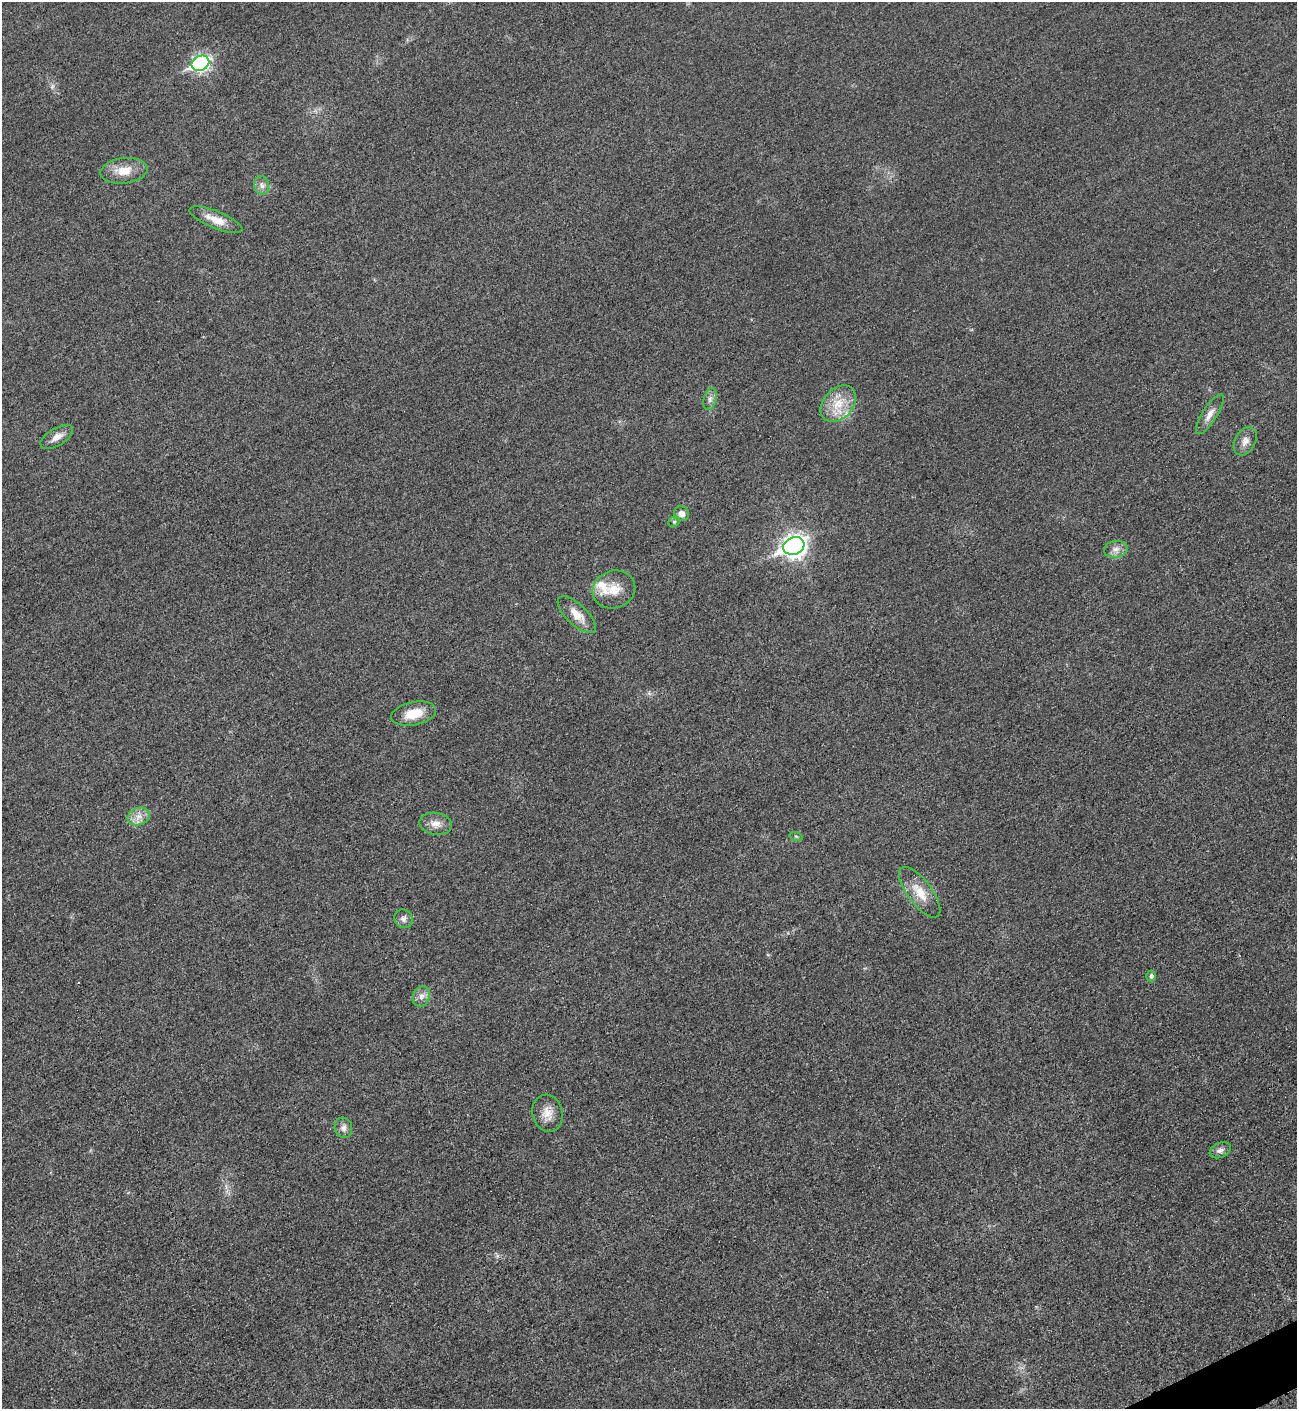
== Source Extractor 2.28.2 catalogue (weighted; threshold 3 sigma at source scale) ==
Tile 6 of 4 x 4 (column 2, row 2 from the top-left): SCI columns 1592-2886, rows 2827-4233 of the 5640 x 5651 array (HDU 1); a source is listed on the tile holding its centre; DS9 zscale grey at full resolution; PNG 1299 x 1411 px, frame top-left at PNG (2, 2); each listed source drawn as its Kron ellipse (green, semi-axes under 4 px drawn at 4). Shown black and unused: <1% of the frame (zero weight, under 3 of 5 exposures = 1% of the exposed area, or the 3 px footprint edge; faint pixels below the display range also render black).
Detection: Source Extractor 2.28.2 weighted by HDU 2 'WHT'; one run over the whole footprint, this tile lists its part. Background 0.0189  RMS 0.005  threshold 0.0227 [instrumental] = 3 sigma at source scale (4.5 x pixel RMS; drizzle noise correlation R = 1.50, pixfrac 1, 0.05/0.05 arcsec/px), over >= 5 px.
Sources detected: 28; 2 inside a brighter listed object's ellipse — not listed separately; the other 26 listed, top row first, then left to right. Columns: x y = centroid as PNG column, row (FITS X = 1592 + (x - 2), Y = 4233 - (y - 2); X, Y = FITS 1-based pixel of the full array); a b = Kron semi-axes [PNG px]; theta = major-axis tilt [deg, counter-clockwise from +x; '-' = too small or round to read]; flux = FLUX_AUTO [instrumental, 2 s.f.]
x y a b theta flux
201 63 9 7 26 130
124 171 24 13 7 9.2
262 185 9 7 -84 2.4
216 220 28 8 -22 7.4
710 399 11 6 75 2.1
838 404 21 14 48 11
1210 414 23 7 58 4.4
57 437 18 8 31 4.2
1245 441 15 10 62 3.8
681 514 7 7 - 3.6
674 522 6 5 - 0.91
794 546 11 8 24 330
1116 549 12 8 10 3.3
614 589 21 18 20 9.8
577 615 24 10 -44 7.6
414 714 23 11 12 11
139 816 11 8 22 4
436 824 16 11 -10 4.7
796 836 7 4 -19 0.73
920 892 30 12 -53 10
403 919 10 9 - 2.2
1151 976 5 5 - 1.5
421 996 10 8 70 2.8
547 1113 19 15 -76 6.5
343 1128 10 8 -77 2.8
1220 1150 11 7 24 2.3